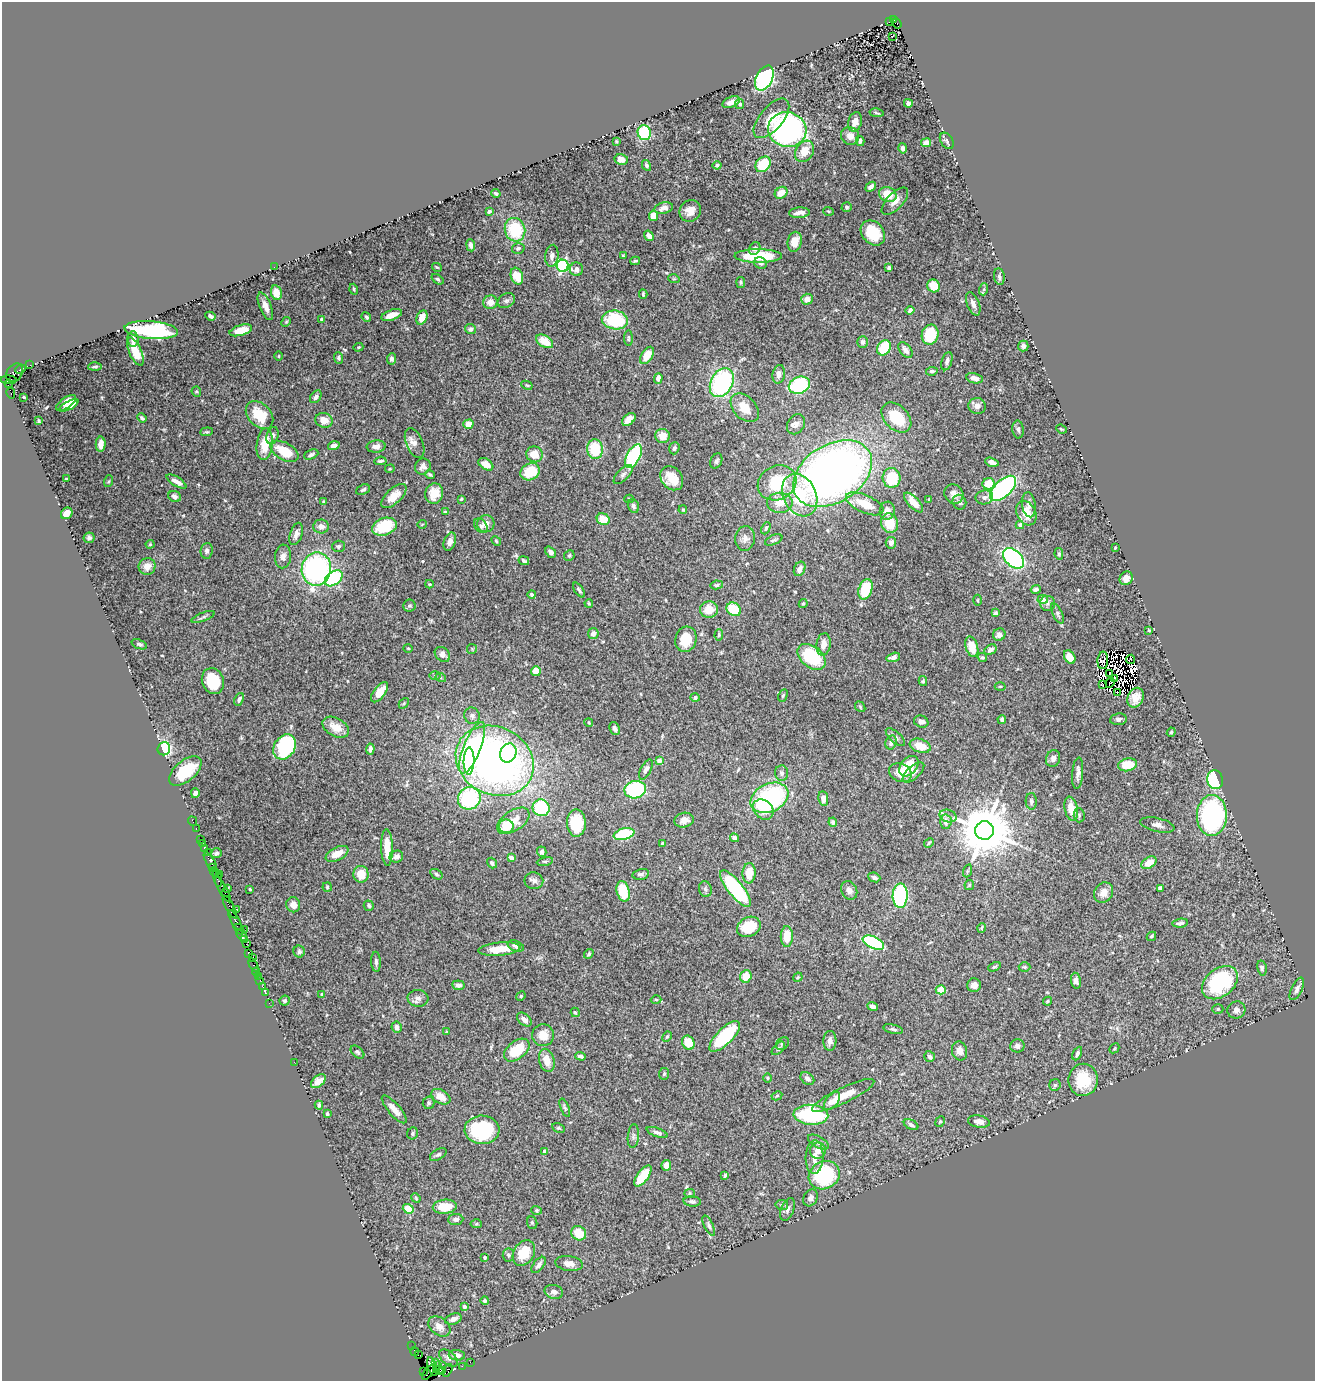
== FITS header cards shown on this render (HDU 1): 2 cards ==
NAXIS1  =                 1313
NAXIS2  =                 1379

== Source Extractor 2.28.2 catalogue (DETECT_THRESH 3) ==
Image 1313 x 1379 px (HDU 1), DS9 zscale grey, 1 PNG px = 1 image px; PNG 1317 x 1383 px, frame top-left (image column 1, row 1379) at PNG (2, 2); each listed source drawn as its Kron ellipse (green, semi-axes under 4 px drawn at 4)
Background 0.878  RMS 0.029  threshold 0.0871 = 3 sigma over >= 5 px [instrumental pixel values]
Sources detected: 536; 6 with non-positive FLUX_AUTO (blend fragments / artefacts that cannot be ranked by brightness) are neither listed nor drawn; of the other 530, the 500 brightest by FLUX_AUTO listed and drawn (30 fainter detections omitted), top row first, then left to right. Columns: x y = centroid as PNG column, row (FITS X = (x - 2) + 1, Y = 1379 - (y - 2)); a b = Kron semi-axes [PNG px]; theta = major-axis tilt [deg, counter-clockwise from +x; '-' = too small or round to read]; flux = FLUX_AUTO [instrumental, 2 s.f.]
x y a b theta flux
894 20 4 3 - 1000
889 21 4 3 - 280
897 23 5 3 - 500
892 36 3 2 - 1.7
764 78 13 8 63 350
731 102 9 5 23 13
908 103 4 4 - 6.7
740 104 5 4 - 5.2
877 113 7 2 -10 2.2
771 118 24 11 50 36
855 122 10 6 73 12
787 130 19 17 -13 480
644 133 7 6 - 98
850 136 9 8 - 15
616 141 4 3 - 2
860 141 5 4 - 4.9
947 141 9 6 -56 4.6
926 143 5 4 - 16
903 148 5 4 - 5.3
804 151 11 9 59 33
621 159 7 5 -12 11
763 164 9 6 45 76
646 165 5 4 - 4.1
717 165 4 3 - 3.9
871 187 6 4 41 8
496 193 5 3 - 3.1
781 193 7 5 37 23
888 194 9 7 -25 41
895 201 17 8 46 16
847 207 5 5 - 3.2
664 208 9 5 11 11
489 211 3 3 - 4.6
690 211 11 10 - 17
829 211 5 3 - 2
799 213 10 5 3 11
653 216 5 4 - 26
515 230 12 10 -74 87
873 233 14 11 -47 63
649 236 5 4 - 9.2
795 242 10 7 78 26
471 245 6 4 -83 6.9
518 248 6 5 - 4.6
755 248 7 5 62 6.3
552 256 11 6 83 9
623 256 4 3 - 1.8
758 256 24 7 0 96
635 261 5 3 - 2.8
760 263 6 5 - 4.7
563 266 6 6 - 350
274 267 2 2 - 10
437 267 5 3 - 1.9
889 268 3 3 - 3.4
576 269 7 6 - 8.5
517 276 9 6 -69 35
999 277 8 5 -82 4.9
437 279 6 4 -37 3.5
674 279 5 3 - 1.7
741 282 5 4 - 2.8
934 286 6 6 - 33
354 289 5 3 - 2.4
984 289 6 4 72 3.5
276 293 7 5 -79 16
643 294 4 3 - 2.5
807 299 6 5 - 15
506 301 9 6 30 5.9
490 302 7 6 - 18
973 304 12 6 -68 9.4
265 306 14 6 -68 12
910 310 4 3 - 5
392 315 10 5 19 21
210 316 5 3 - 6.8
366 317 5 4 - 3.2
422 317 7 5 65 20
322 319 4 4 - 2.7
615 320 13 9 -9 110
286 322 5 4 - 2.3
470 329 5 5 - 4.4
151 330 27 9 -5 220
241 330 11 5 16 35
930 335 10 8 74 71
628 338 8 3 -90 2.4
133 339 8 5 -87 7.5
545 341 9 5 -30 33
862 342 6 5 - 6.4
1023 346 5 5 - 6.2
358 347 5 4 - 2.4
884 348 8 6 58 64
905 350 9 5 -52 11
135 352 15 6 -66 31
647 355 9 5 58 26
279 356 4 3 - 1.8
339 358 5 4 - 4.2
391 359 6 4 87 6
947 361 9 5 73 6.6
30 365 2 2 - 32
95 367 7 3 1 3.2
20 369 6 3 25 270
932 371 6 4 8 3.3
15 373 10 7 55 730
779 374 9 6 80 9.9
658 378 5 4 - 11
974 378 8 5 -12 10
9 380 8 2 0 180
722 383 15 11 61 270
8 384 4 4 - 57
527 385 6 4 -28 2.4
799 385 11 8 23 180
196 392 5 4 - 2.6
11 393 5 3 - 87
24 397 3 2 - 1.7
316 397 7 5 52 6.9
66 403 11 5 34 14
69 406 11 4 27 11
977 406 8 8 - 8.7
745 408 17 11 -46 35
259 415 16 11 -46 57
896 417 17 12 -46 76
142 418 5 3 - 3.6
629 419 8 5 43 15
324 420 9 7 -17 21
39 421 3 3 - 2.3
468 424 5 4 - 20
796 424 10 8 58 9.9
1018 429 9 5 -86 5.3
1061 429 5 3 - 2.1
207 432 6 4 6 2.7
272 436 9 6 71 5.9
662 436 7 7 - 23
415 443 16 8 -67 12
101 444 7 5 89 12
265 444 16 8 82 42
334 446 6 4 15 9.6
376 446 9 6 4 10
674 448 6 5 - 4.9
595 449 10 8 -83 69
284 451 15 8 -29 53
311 454 7 4 23 5.6
534 454 8 8 - 26
633 456 13 6 62 210
380 461 6 3 5 4.5
716 461 8 5 67 4.9
992 462 7 4 -16 8
486 464 8 5 -33 18
423 467 8 7 - 8.9
390 469 5 2 - 1.8
530 472 10 8 27 52
833 474 43 29 32 1400
430 475 5 3 - 2.8
623 475 12 5 46 6.7
672 478 13 10 -50 35
891 478 10 9 - 86
66 479 3 3 - 2.2
109 481 6 4 71 2.4
176 481 11 4 -32 11
777 483 20 17 28 86
989 484 6 5 - 38
1003 488 16 8 43 310
363 490 7 5 24 5.2
434 494 10 9 - 31
954 494 10 9 - 12
800 495 22 16 -63 99
175 496 7 5 -23 9.2
394 496 15 7 42 23
984 497 9 7 10 7.8
461 499 3 3 - 2.4
629 499 4 4 - 2.6
929 499 4 3 - 1.7
323 502 3 3 - 2.7
959 502 7 6 - 6.8
780 503 12 10 0 22
914 503 12 5 -46 24
865 504 20 8 -24 48
1029 505 13 6 -82 9.2
633 506 7 5 -69 4.9
683 510 4 3 - 2.3
887 511 9 7 83 14
445 512 3 3 - 3.7
67 513 6 5 - 17
1026 513 13 9 -63 31
603 519 6 5 - 30
890 523 10 8 -72 49
422 524 5 3 - 1.7
486 524 8 8 - 14
1020 525 4 4 - 9.7
321 526 8 7 - 10
481 526 8 6 -52 4.8
384 527 12 8 18 87
766 528 6 4 67 3.5
296 534 11 6 71 9.5
89 538 5 5 - 6.2
745 538 12 10 83 11
774 540 9 4 24 4.1
496 541 5 4 - 2.3
450 542 9 6 71 10
891 543 6 5 - 9.2
150 544 4 4 - 1.9
338 546 6 5 - 4.6
1115 548 3 3 - 1.8
207 551 8 6 84 7.2
551 552 6 4 -49 7.2
1059 554 6 4 -82 3.6
283 556 12 8 86 11
569 556 5 5 - 3
1013 558 12 8 -42 390
524 561 5 3 - 3.1
147 566 8 8 - 17
316 569 17 14 80 380
800 569 8 5 65 12
334 578 10 6 36 110
1126 578 7 6 - 17
429 584 4 3 - 2
717 585 6 4 11 3.2
865 589 10 6 70 87
1036 589 5 4 - 5.3
579 590 8 3 -55 3.4
532 594 4 3 - 4
1043 599 5 4 - 24
977 600 5 3 - 1.9
589 603 4 3 - 2.5
803 603 4 3 - 2.7
1047 603 7 7 - 6.5
409 606 6 6 - 3.5
709 609 9 8 - 30
734 609 8 6 -37 65
996 613 4 3 - 3.4
1057 613 11 5 -65 5.2
203 617 12 3 20 4.1
1149 630 3 2 - 1.8
593 633 5 5 - 9.1
719 635 6 4 87 3.4
999 635 6 6 - 9.2
686 639 13 10 75 45
139 644 8 4 -21 4.1
824 644 11 7 81 18
972 647 11 6 -73 30
408 648 5 3 - 1.9
472 649 5 5 - 2.2
990 650 6 4 31 7.5
442 654 9 6 -41 12
812 657 16 10 -39 120
893 657 7 4 16 9.9
982 657 5 4 - 3.3
1070 657 7 5 -61 21
1131 659 4 3 - 3.3
1103 660 9 5 87 5
536 671 5 5 - 20
1110 673 2 2 - 2.7
435 676 6 4 1 1.9
441 678 5 3 - 2
1114 679 4 2 - 1.8
213 681 13 11 -67 75
923 681 5 3 - 2.5
1110 683 5 2 - 2.5
1103 684 4 3 - 8.9
1000 686 5 3 - 2
380 692 12 5 53 22
1118 693 4 2 - 2.1
783 695 6 4 63 3.1
695 698 5 4 - 4.6
1135 698 10 7 66 18
239 699 7 4 65 5.3
404 703 6 4 47 2.8
860 707 6 4 -49 2.4
472 716 8 7 - 6.6
1118 719 8 6 8 5.1
1002 720 4 3 - 5.3
921 722 7 6 - 8.1
589 723 4 3 - 1.7
336 727 14 9 -29 24
615 729 7 4 -67 6.5
1171 732 5 4 - 2.5
895 737 12 5 -42 6.2
891 742 7 5 75 7.8
920 746 11 6 -18 34
284 747 13 10 59 190
472 748 27 8 68 180
164 749 7 6 - 200
370 749 5 4 - 11
508 753 10 8 68 45
1053 759 8 7 - 9.3
469 761 13 5 89 87
495 761 40 33 -28 1100
659 761 4 4 - 18
1128 765 9 6 12 47
909 766 11 8 49 54
646 769 11 5 62 7.2
185 771 19 10 41 77
913 772 13 6 42 8.9
781 773 8 6 -88 5.4
900 773 12 9 -23 23
1078 773 16 5 85 8.8
1215 780 9 8 - 130
635 790 11 8 11 160
195 793 5 4 - 8.6
469 798 11 11 - 180
769 798 20 14 25 270
823 799 7 5 -84 12
1031 801 8 5 -87 4.6
541 808 9 8 - 130
763 809 11 9 -42 34
1071 809 12 6 -79 29
1079 815 7 5 -88 3.8
1212 815 20 15 88 410
948 816 8 6 -17 6.8
684 820 10 7 12 15
192 821 5 2 - 15
513 821 18 10 34 34
833 822 4 4 - 5.3
946 822 7 5 87 13
576 823 14 9 -88 83
1157 825 17 7 -13 11
506 826 7 7 - 40
196 828 3 2 - 22
984 830 9 9 - 14000
624 834 10 5 14 130
734 838 4 4 - 10
200 839 3 2 - 51
929 843 5 4 - 2.3
203 844 2 2 - 15
662 844 3 3 - 3.1
387 847 18 6 -88 33
205 849 3 3 - 80
208 852 2 2 - 46
542 852 5 4 - 5.6
216 853 5 5 - 4.1
337 854 12 6 26 24
396 857 7 6 - 9.8
511 858 4 4 - 21
545 861 8 4 10 3.7
210 862 11 3 -59 160
492 863 5 4 - 3.9
1149 863 8 5 31 33
212 867 3 2 - 60
967 871 6 4 71 3.1
215 872 5 3 - 130
749 873 10 6 86 34
219 874 2 2 - 74
361 874 8 7 - 27
436 874 7 4 -31 3.5
641 874 8 5 13 5
874 877 6 4 -24 6.1
218 878 9 3 -76 160
534 881 9 8 - 8.3
969 885 5 4 - 2.4
327 887 5 4 - 2.4
228 888 4 2 - 2.2
1160 888 4 4 - 6.1
223 889 14 3 -60 230
250 889 3 3 - 2.4
705 889 8 6 -77 5.3
735 889 22 7 -51 220
849 890 9 7 -61 13
623 891 10 6 -75 71
225 893 3 3 - 16
1104 893 11 9 55 21
900 896 12 7 87 250
293 905 7 7 - 13
369 906 5 5 - 3.7
230 907 13 3 -62 280
236 909 3 2 - 2.1
235 920 11 3 -60 390
1180 923 8 4 8 6
749 927 12 9 27 66
981 928 5 3 - 2.4
239 929 6 3 -43 220
244 929 2 2 - 41
242 935 6 3 -50 80
787 936 10 6 90 34
1151 936 5 4 - 3.5
244 940 4 2 - 83
873 943 11 6 -26 220
246 944 2 2 - 19
516 946 8 5 -22 7.3
499 949 21 6 5 32
299 952 6 5 - 5.2
249 954 2 2 - 28
589 954 5 3 - 3.3
253 958 3 3 - 91
376 962 10 5 -87 5.3
253 965 7 3 -61 80
994 967 6 4 28 3.3
1024 967 6 4 -1 2.9
1262 968 7 4 -79 4.5
256 972 4 2 - 67
258 976 3 2 - 59
746 976 6 5 - 31
798 977 5 3 - 2.1
260 980 2 2 - 71
1076 981 8 5 -81 7.4
1220 983 20 14 39 180
458 985 6 4 -7 6.8
974 985 7 7 - 11
262 986 2 2 - 32
1297 989 12 5 63 7.8
941 990 5 4 - 31
265 992 3 2 - 30
322 994 3 3 - 5
521 996 5 4 - 2.2
418 998 10 8 -4 9.1
656 999 5 3 - 2.3
285 1001 5 5 - 4.4
1047 1001 4 3 - 2.8
269 1003 2 2 - 21
872 1006 5 4 - 6.8
1218 1009 5 4 - 2.8
1236 1010 9 8 - 8.5
575 1012 5 4 - 2.6
524 1020 8 5 -43 12
397 1027 6 5 - 8
893 1029 10 4 -13 4.3
446 1032 4 3 - 1.8
543 1035 11 11 - 22
725 1036 20 8 45 140
667 1037 5 3 - 2.6
830 1041 10 6 86 8.2
688 1043 7 6 - 35
782 1044 7 5 44 3.9
1017 1046 7 6 - 6.3
778 1048 8 4 46 3.9
1114 1048 5 3 - 1.8
517 1050 15 9 38 63
959 1051 9 7 -76 12
357 1052 8 5 -42 3.8
1077 1053 7 4 64 6.9
580 1056 5 3 - 6
929 1056 6 5 - 5.6
547 1060 12 7 -75 24
294 1062 2 2 - 28
664 1074 6 5 - 3.3
767 1078 4 3 - 1.7
807 1079 7 5 -40 7.5
1083 1080 16 14 81 70
318 1081 8 5 41 11
1055 1085 6 5 - 3.4
843 1095 34 8 25 43
777 1096 6 4 28 2.5
441 1097 10 6 -32 23
832 1101 10 6 51 9.9
429 1103 6 6 - 3.8
319 1105 4 3 - 3.4
565 1108 10 4 -69 3.4
394 1109 17 6 -49 16
327 1114 4 3 - 4.5
811 1115 17 10 -4 160
940 1122 6 4 66 2.8
979 1122 11 6 -10 11
911 1125 8 5 -26 5.8
558 1128 7 4 -25 3
482 1130 17 14 -2 150
657 1132 11 4 -20 6.9
413 1133 6 5 - 3.7
633 1136 12 5 85 6.6
818 1142 11 5 -29 7.4
544 1151 4 4 - 3.7
818 1151 8 8 - 11
438 1155 9 5 31 4.1
814 1157 17 9 88 22
666 1165 5 4 - 12
725 1175 4 3 - 3.2
824 1175 16 13 28 160
643 1176 12 5 53 63
690 1193 5 4 - 3
416 1198 5 4 - 2.4
811 1198 9 6 61 8.4
692 1201 8 5 -5 5.9
782 1205 6 5 - 3.9
445 1207 12 7 5 35
408 1209 5 4 - 38
787 1209 12 6 70 8.3
537 1210 5 4 - 2.5
456 1219 7 5 6 6.8
532 1223 6 5 - 3
476 1224 6 4 -4 2.9
709 1226 11 4 -65 4.9
579 1233 8 7 - 41
524 1253 14 10 59 50
508 1255 6 5 - 5.2
485 1257 4 3 - 3.2
569 1263 14 7 -8 16
539 1265 9 5 52 8.4
554 1292 9 7 -13 9.2
485 1301 4 4 - 3.5
464 1307 4 4 - 8.7
453 1319 8 5 19 9.9
439 1326 12 8 -38 17
412 1346 2 2 - 14
415 1352 4 2 - 60
418 1355 2 2 - 44
457 1355 8 5 -5 12
448 1358 11 6 -42 6.9
470 1362 2 2 - 19
435 1363 4 2 - 25
432 1366 10 4 -72 210
437 1366 3 2 - 30
462 1366 2 2 - 18
443 1370 3 2 - 27
447 1370 7 4 62 200
439 1371 4 3 - 150
423 1372 3 2 - 12
428 1373 8 2 53 36
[30 fainter detections neither listed nor drawn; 6 non-positive-flux detections neither listed nor drawn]